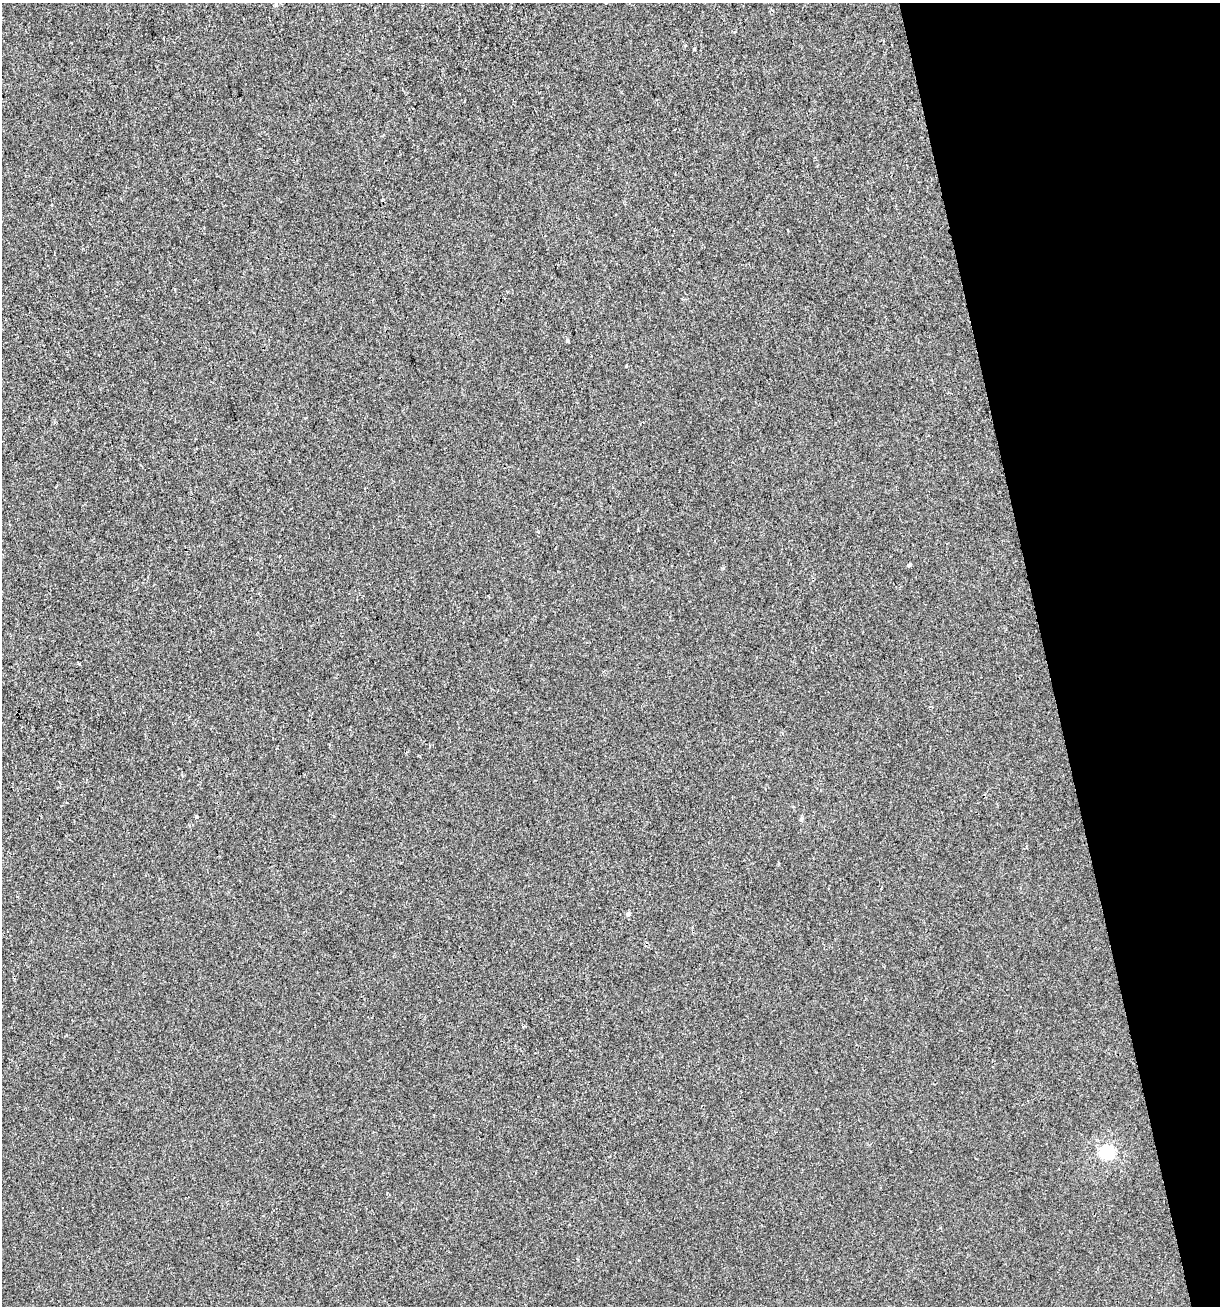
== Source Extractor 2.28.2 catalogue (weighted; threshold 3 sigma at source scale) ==
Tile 12 of 4 x 4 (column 4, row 3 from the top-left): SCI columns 3704-4921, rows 1305-2608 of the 5022 x 5216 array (HDU 1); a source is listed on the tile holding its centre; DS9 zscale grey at full resolution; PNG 1222 x 1308 px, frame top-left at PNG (2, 3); no overlay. Shown black and unused: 14% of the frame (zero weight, under 2 of 3 exposures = <1% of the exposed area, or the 3 px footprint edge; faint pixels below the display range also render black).
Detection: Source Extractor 2.28.2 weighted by HDU 2 'WHT'; one run over the whole footprint, this tile lists its part. Background 5.62e-04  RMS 0.0042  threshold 0.0189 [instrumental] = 3 sigma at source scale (4.5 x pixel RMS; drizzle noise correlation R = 1.50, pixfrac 1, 0.0396/0.0396 arcsec/px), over >= 5 px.
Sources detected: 8; all 8 listed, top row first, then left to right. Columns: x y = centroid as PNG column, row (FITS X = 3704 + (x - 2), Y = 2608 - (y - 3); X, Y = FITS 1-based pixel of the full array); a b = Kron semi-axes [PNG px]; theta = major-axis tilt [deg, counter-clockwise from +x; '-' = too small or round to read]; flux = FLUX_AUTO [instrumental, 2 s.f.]
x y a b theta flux
694 49 3 3 - 2.5
2 99 2 2 - 0.52
567 341 4 3 - 0.65
909 565 4 3 - 1
79 664 3 3 - 0.55
197 817 4 4 - 0.72
628 914 6 5 - 1.1
1107 1152 7 6 - 62
Isophote crosses this tile's border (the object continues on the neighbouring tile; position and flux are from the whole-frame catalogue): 1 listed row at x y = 2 99